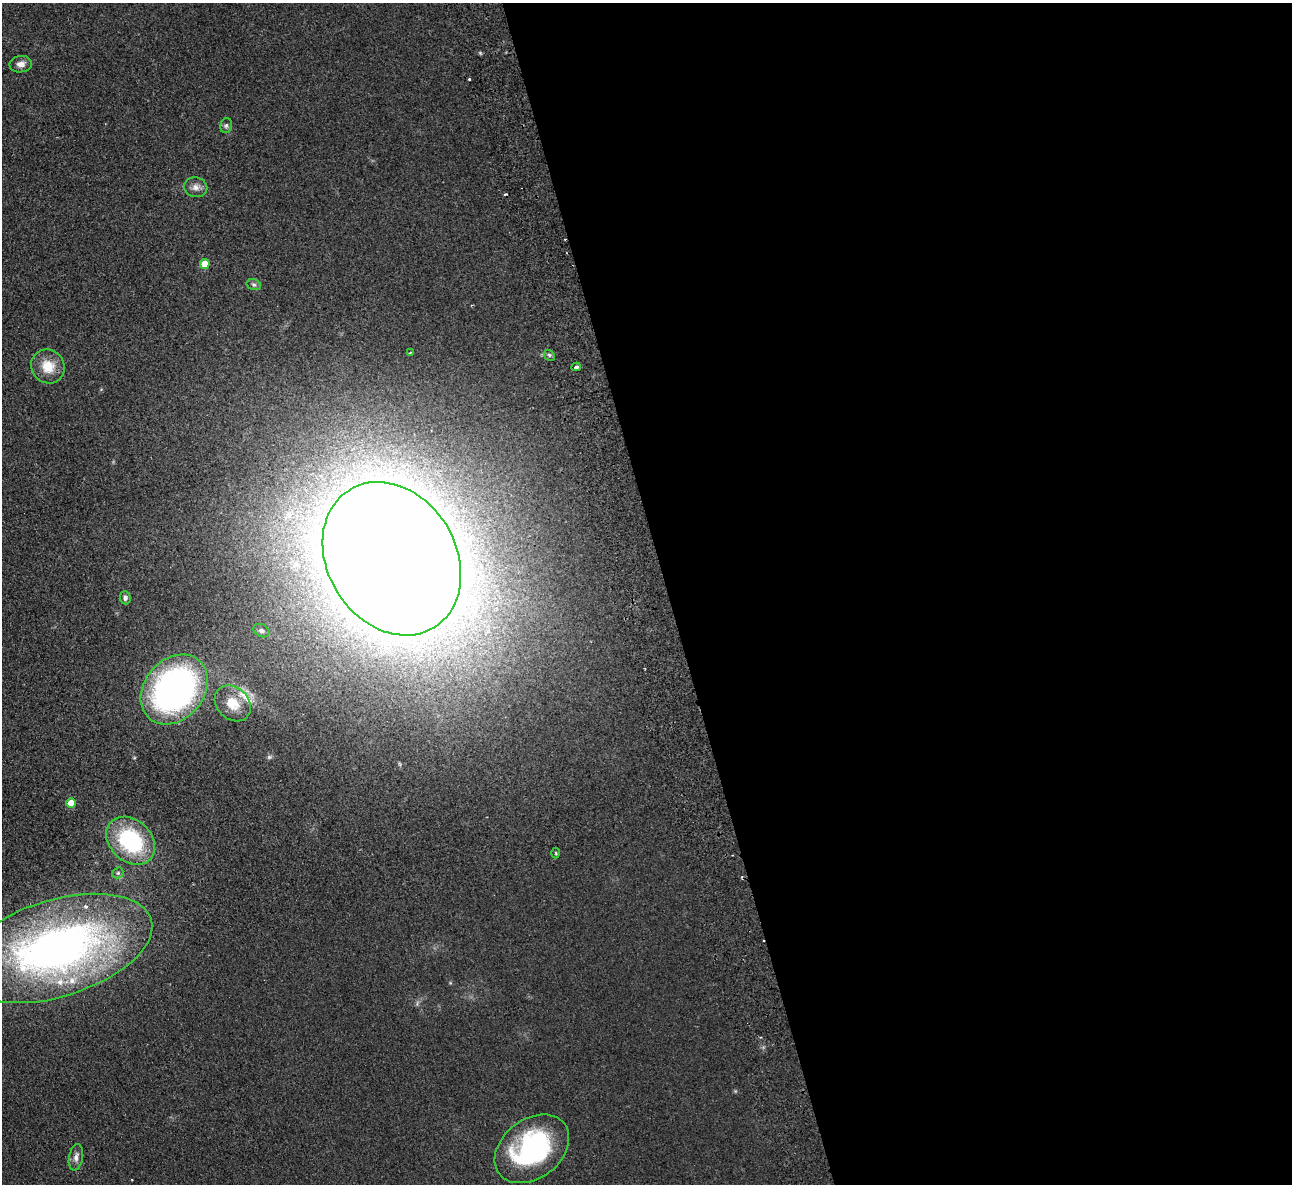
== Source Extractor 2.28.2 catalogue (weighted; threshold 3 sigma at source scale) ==
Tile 8 of 4 x 4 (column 4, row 2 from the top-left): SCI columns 3927-5216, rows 2648-3829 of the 5272 x 5176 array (HDU 1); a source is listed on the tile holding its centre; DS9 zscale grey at full resolution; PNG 1294 x 1186 px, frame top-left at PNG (2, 3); each listed source drawn as its Kron ellipse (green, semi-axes under 4 px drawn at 4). Shown black and unused: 48% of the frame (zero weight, under 2 of 3 exposures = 3% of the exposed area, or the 3 px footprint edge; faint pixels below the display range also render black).
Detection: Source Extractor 2.28.2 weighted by HDU 2 'WHT'; one run over the whole footprint, this tile lists its part. Background 0.0624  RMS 0.0095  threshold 0.0429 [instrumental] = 3 sigma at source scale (4.5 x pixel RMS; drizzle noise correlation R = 1.50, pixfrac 1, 0.05/0.05 arcsec/px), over >= 5 px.
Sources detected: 29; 4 cosmic-ray / hot-pixel residue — neither listed nor drawn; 4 inside a brighter listed object's ellipse — not listed separately; the other 21 listed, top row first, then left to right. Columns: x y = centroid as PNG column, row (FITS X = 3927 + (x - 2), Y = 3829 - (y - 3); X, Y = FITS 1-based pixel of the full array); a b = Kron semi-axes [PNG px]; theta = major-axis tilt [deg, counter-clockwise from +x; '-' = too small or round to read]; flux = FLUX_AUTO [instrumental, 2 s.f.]
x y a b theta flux
21 64 11 8 8 5.6
226 126 7 5 75 2.2
196 187 12 10 -11 5.8
205 264 5 5 - 14
254 285 7 5 -16 1.9
410 353 4 2 - 0.81
549 355 6 4 -46 1.7
48 366 17 16 - 19
576 367 4 3 - 5.5
392 559 81 64 -58 6000
125 598 6 5 - 2.9
261 631 8 6 -31 2.3
174 689 38 30 50 340
233 703 20 15 -44 19
71 803 5 5 - 15
131 841 27 20 -44 91
556 853 5 3 - 0.95
118 873 6 5 - 1.6
56 948 99 48 17 480
532 1149 41 29 38 140
76 1157 13 7 80 5